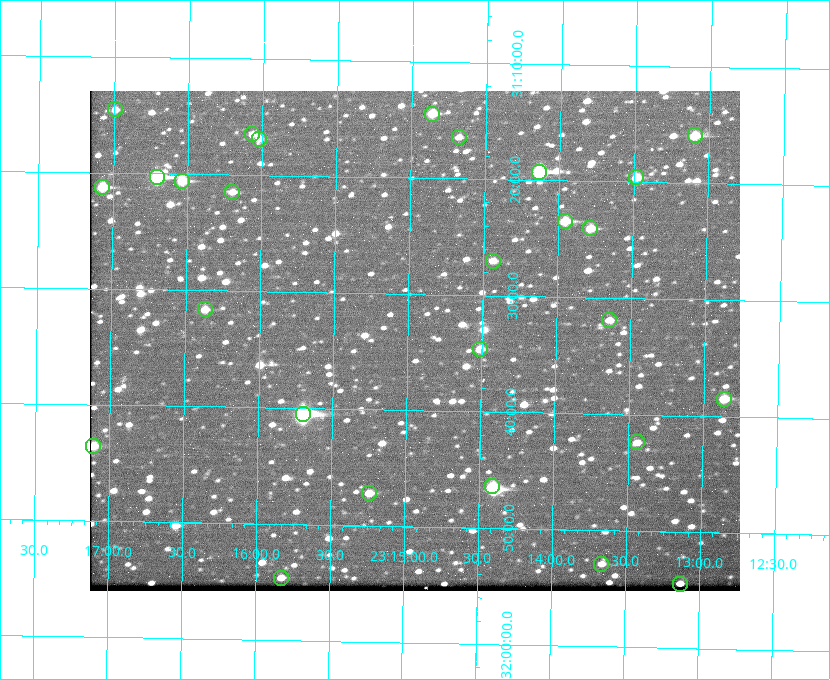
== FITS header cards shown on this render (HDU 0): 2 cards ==
NAXIS1  =                  650 / Width of table row in bytes
NAXIS2  =                  500 / Number of rows in table

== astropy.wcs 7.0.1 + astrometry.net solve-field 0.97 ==
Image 650 x 500 px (HDU 0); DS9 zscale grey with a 90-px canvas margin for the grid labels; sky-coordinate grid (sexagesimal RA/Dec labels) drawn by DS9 from the SOLVED WCS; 27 Tycho-2 reference stars matched to detected sources circled (green)
Header WCS: none
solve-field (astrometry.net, Tycho-2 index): SOLVED blind (the file carries no WCS)
Solved WCS: RA---TAN-SIP/DEC--TAN-SIP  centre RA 23:14:57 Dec +31:34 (348.74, +31.57 deg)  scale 5.17 arcsec/px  FOV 56.0' x 43.0'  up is +179 deg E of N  parity flipped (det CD > 0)
(file carries no celestial WCS; the grid is the blind solution)
Tycho-2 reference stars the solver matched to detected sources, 27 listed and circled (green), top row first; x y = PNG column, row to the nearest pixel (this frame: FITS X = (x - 90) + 1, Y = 500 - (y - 91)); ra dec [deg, ICRS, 3 dp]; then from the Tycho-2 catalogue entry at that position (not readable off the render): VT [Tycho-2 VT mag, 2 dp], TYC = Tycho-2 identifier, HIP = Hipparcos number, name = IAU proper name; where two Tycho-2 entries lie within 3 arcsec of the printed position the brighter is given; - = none
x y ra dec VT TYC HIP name
115 109 349.247 +31.243 11.65 2752-184-1 - -
432 114 348.716 +31.241 10.71 2751-1879-1 - -
252 134 349.017 +31.275 11.37 2752-138-1 - -
695 135 348.274 +31.265 10.04 2751-1349-1 - -
459 137 348.670 +31.274 11.52 2751-699-1 - -
259 139 349.005 +31.281 11.69 2752-129-1 - -
539 172 348.533 +31.321 8.95 2751-241-1 - -
157 177 349.176 +31.338 8.87 2752-38-1 - -
636 177 348.371 +31.327 10.64 2751-1121-1 - -
182 181 349.134 +31.344 10.32 2752-30-1 - -
102 187 349.268 +31.354 10.15 2752-13-1 - -
232 192 349.049 +31.358 11.45 2752-14-1 - -
565 221 348.489 +31.392 10.19 2751-871-1 - -
590 228 348.446 +31.401 10.83 2751-661-1 - -
493 261 348.609 +31.450 11.66 2751-603-1 - -
205 309 349.092 +31.527 11.51 2752-227-1 - -
609 320 348.411 +31.532 11.57 2751-1753-1 - -
480 349 348.628 +31.577 11.53 2751-2055-1 - -
724 399 348.216 +31.641 10.50 2751-2059-1 - -
303 414 348.924 +31.676 7.66 2752-472-1 114838 -
637 442 348.359 +31.706 12.06 2751-1215-1 - -
93 446 349.277 +31.726 11.07 2752-324-1 - -
492 486 348.603 +31.774 10.34 2751-877-1 - -
369 493 348.810 +31.787 10.96 2752-75-1 - -
601 564 348.416 +31.882 12.05 2755-227-1 - -
281 578 348.957 +31.910 11.45 2756-107-1 - -
680 584 348.282 +31.908 11.42 2755-221-1 - -